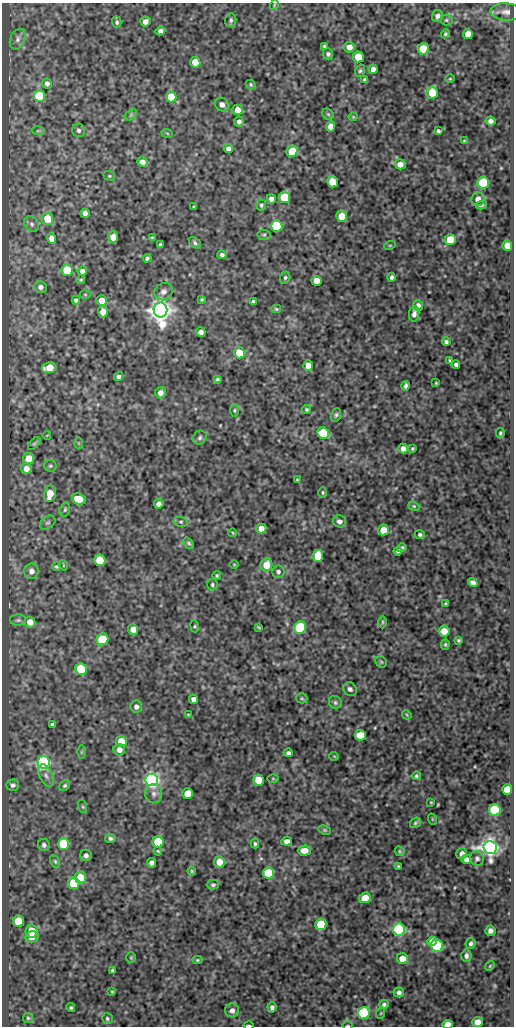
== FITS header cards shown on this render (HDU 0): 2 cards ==
NAXIS1  =                  512
NAXIS2  =                 1024

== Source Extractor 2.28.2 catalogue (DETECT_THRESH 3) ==
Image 512 x 1024 px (HDU 0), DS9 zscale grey, 1 PNG px = 1 image px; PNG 516 x 1028 px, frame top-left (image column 1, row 1024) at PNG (2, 3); each listed source drawn as its Kron ellipse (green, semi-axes under 4 px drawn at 4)
Background 49.8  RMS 0.55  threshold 1.65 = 3 sigma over >= 5 px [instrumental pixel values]
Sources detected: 238; all 238 listed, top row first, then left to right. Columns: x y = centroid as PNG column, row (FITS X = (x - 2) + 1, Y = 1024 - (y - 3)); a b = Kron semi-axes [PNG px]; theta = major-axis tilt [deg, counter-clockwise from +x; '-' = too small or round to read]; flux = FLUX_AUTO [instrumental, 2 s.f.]
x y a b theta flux
274 5 5 3 - 37
506 12 15 8 -4 270
437 16 6 5 - 110
231 20 7 5 82 88
446 20 6 5 - 65
117 22 5 4 - 74
145 22 5 5 - 180
160 31 5 4 - 150
445 34 5 4 - 57
468 34 5 5 - 450
18 39 11 7 67 170
324 46 3 3 - 47
349 47 5 5 - 300
423 49 5 5 - 1600
328 54 5 5 - 80
358 57 5 5 - 1000
195 62 5 5 - 620
373 69 5 4 - 240
360 71 6 4 72 65
450 79 5 3 - 35
365 80 4 3 - 74
47 83 5 5 - 120
251 85 5 4 - 52
432 93 6 5 - 1300
39 96 6 5 - 2300
171 97 5 5 - 960
222 104 7 6 - 210
237 110 5 5 - 410
328 114 6 5 - 53
131 115 7 4 35 54
353 117 4 4 - 34
491 121 5 4 - 130
239 122 5 5 - 140
330 126 5 4 - 270
78 130 7 6 - 110
38 131 6 4 2 51
438 131 4 3 - 71
167 133 6 3 -19 36
464 141 3 3 - 34
228 149 4 4 - 160
292 151 6 5 - 1200
142 162 5 4 - 200
400 164 5 5 - 260
109 176 6 4 -20 50
332 182 5 5 - 810
483 183 6 5 - 3400
285 197 6 5 - 1800
271 199 5 4 - 210
478 199 7 6 - 230
261 205 5 5 - 64
482 205 5 2 - 59
194 206 4 2 - 29
85 213 5 4 - 160
342 216 5 5 - 770
48 219 6 5 - 880
32 224 8 6 -52 110
277 226 6 5 - 3800
264 235 7 5 -9 61
113 237 5 5 - 400
51 238 5 4 - 280
152 238 3 3 - 38
450 240 5 5 - 1100
195 243 7 4 -42 82
160 244 3 3 - 52
390 245 6 3 19 37
507 246 5 5 - 320
222 255 4 3 - 89
147 258 4 4 - 84
67 270 6 5 - 1600
82 271 5 4 - 120
285 277 6 5 - 72
392 277 4 3 - 79
81 280 4 4 - 49
316 281 5 5 - 600
41 287 6 6 - 140
163 292 9 8 - 180
85 294 5 3 - 38
202 299 3 3 - 43
76 300 4 4 - 92
102 301 5 5 - 490
253 302 4 3 - 79
418 305 5 5 - 130
276 309 5 4 - 47
160 310 7 7 - 49000
103 312 6 5 - 400
414 314 8 5 80 150
201 332 5 4 - 200
446 342 4 4 - 83
239 353 5 5 - 980
450 360 4 3 - 46
456 364 4 3 - 94
308 365 5 5 - 330
49 368 7 5 9 700
119 377 5 4 - 95
217 379 4 3 - 56
436 383 3 3 - 36
406 386 5 3 - 98
160 393 5 5 - 180
307 409 4 4 - 56
234 410 6 4 -86 51
336 415 7 5 71 77
323 433 6 5 - 1600
500 433 5 4 - 56
47 435 4 2 - 28
200 438 7 6 - 86
78 443 6 4 90 39
34 444 8 4 47 60
403 449 5 4 - 180
412 449 3 3 - 46
29 459 5 5 - 610
50 466 6 6 - 70
26 469 6 5 - 260
297 480 4 2 - 30
323 492 5 3 - 41
50 494 8 5 81 710
79 499 7 5 -20 690
159 504 5 4 - 180
414 506 6 4 -22 48
65 509 7 5 74 73
339 521 7 6 - 130
181 522 7 5 -18 60
48 523 9 6 38 87
261 528 5 5 - 280
383 530 5 5 - 530
233 533 4 3 - 30
420 535 5 4 - 67
189 543 6 4 -52 60
402 548 5 4 - 69
398 551 4 4 - 74
318 556 6 5 - 950
100 560 6 5 - 880
234 564 4 3 - 30
63 565 5 3 - 32
266 565 6 6 - 550
56 567 4 3 - 58
31 571 8 7 - 220
278 572 6 6 - 95
217 576 4 3 - 51
473 582 5 4 - 170
212 585 6 5 - 66
446 603 3 3 - 43
18 620 8 5 1 81
30 622 5 5 - 370
382 622 6 4 90 51
195 626 6 3 -83 43
259 627 3 2 - 38
300 628 6 6 - 4500
133 629 5 5 - 380
444 631 5 5 - 470
102 639 6 5 - 1700
458 640 3 3 - 51
445 644 5 4 - 49
381 662 6 5 - 55
81 669 6 5 - 3000
350 689 7 6 - 120
302 698 5 5 - 54
193 699 5 4 - 140
335 702 7 6 - 71
136 707 6 6 - 140
188 715 3 2 - 29
407 715 5 3 - 38
52 725 4 4 - 79
360 735 5 5 - 950
121 742 5 5 - 860
119 750 6 5 - 210
81 752 6 4 89 52
288 753 4 4 - 89
334 756 5 3 - 27
44 762 6 6 - 14000
46 776 12 6 -64 160
416 776 4 4 - 61
273 779 6 4 -1 39
152 780 6 6 - 20000
259 780 5 5 - 1000
13 785 6 5 - 100
65 786 6 4 44 61
507 790 5 5 - 870
154 794 9 8 - 150
188 794 5 5 - 920
431 802 3 2 - 30
83 807 7 3 -71 45
495 810 6 6 - 4000
432 819 6 3 -72 37
415 823 6 4 34 62
325 830 6 4 -26 50
110 838 5 4 - 78
287 841 5 4 - 170
158 842 5 5 - 1500
64 844 6 5 - 2600
255 844 5 3 - 59
44 845 6 5 - 93
490 848 7 6 - 34000
304 850 6 5 - 290
158 851 4 3 - 37
400 851 5 4 - 48
462 854 6 5 - 200
86 855 6 5 - 120
477 858 7 7 - 110
466 859 5 5 - 160
55 861 7 4 -63 57
219 862 6 5 - 520
151 863 4 4 - 130
398 866 3 3 - 37
192 871 4 3 - 43
268 873 5 5 - 2300
81 877 6 5 - 820
74 883 6 5 - 2200
213 885 6 5 - 71
365 898 6 5 - 440
19 921 6 5 - 1500
321 925 6 5 - 2200
399 930 6 6 - 6600
31 931 6 6 - 740
490 931 5 5 - 130
32 937 6 5 - 280
432 941 5 4 - 390
471 943 5 5 - 89
437 946 6 6 - 4000
466 956 6 5 - 120
131 958 5 4 - 47
402 959 5 5 - 500
197 960 5 4 - 41
490 966 5 4 - 41
112 971 4 3 - 64
112 992 4 4 - 41
399 992 5 5 - 120
384 1004 5 4 - 78
272 1007 5 4 - 110
71 1008 4 4 - 59
232 1010 7 7 - 180
364 1013 6 6 - 3900
381 1013 5 3 - 33
28 1018 5 5 - 54
107 1018 5 5 - 75
477 1022 5 5 - 360
448 1024 5 4 - 660
249 1026 5 2 - 98
348 1026 5 3 - 38
At the frame edge (FLAGS 8, measured only in part): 3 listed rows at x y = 448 1024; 249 1026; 348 1026

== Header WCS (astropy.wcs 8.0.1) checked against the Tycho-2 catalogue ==
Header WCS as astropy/WCSLIB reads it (CRVAL/CRPIX/CD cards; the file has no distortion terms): RA---SIN/DEC--SIN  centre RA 05:33:46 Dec -06:40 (83.44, -6.67 deg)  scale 1 arcsec/px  FOV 8.5' x 17.1'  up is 0 deg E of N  parity normal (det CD < 0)
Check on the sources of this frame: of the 60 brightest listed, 3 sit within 1.5 arcsec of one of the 5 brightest Tycho-2 stars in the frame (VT <= 11.68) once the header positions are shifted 0.24 arcsec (0.24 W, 0.03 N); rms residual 0.48 arcsec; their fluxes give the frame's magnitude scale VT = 22.44 - 2.5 log10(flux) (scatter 0.06 mag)
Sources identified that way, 3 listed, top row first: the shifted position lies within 1.5 arcsec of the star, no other Tycho-2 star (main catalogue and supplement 1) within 3.0 arcsec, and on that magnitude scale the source's flux lands within +1.5 / -3 mag of the star's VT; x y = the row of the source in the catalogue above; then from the Tycho-2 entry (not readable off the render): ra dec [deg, ICRS J2000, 3 dp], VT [Tycho-2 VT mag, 2 dp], TYC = Tycho-2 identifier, HIP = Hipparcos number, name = IAU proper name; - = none
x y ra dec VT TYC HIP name
160 310 83.467 -6.616 9.45 4778-848-1 - -
152 780 83.470 -6.746 11.68 4778-796-1 - -
490 848 83.375 -6.765 11.16 4778-760-1 - -